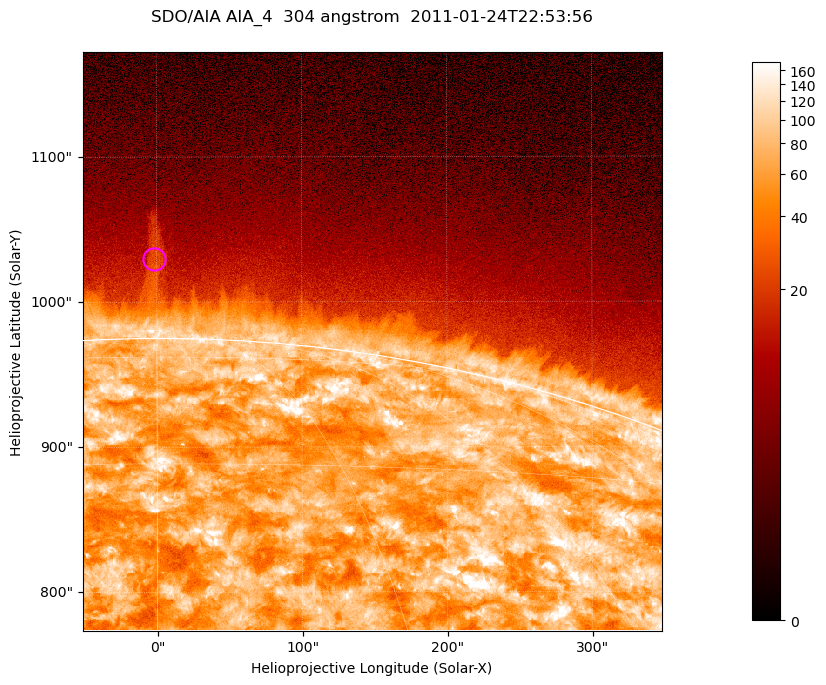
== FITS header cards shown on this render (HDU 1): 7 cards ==
TELESCOP= 'SDO/AIA '           / For AIA: SDO/AIA
INSTRUME= 'AIA_4   '           / For AIA: AIA_ATA1, AIA_ATA2, AIA_ATA3 or AIA_AT
WAVELNTH=                  304 / [angstrom] Wavelength
WAVEUNIT= 'angstrom'           / Wavelength unit: angstrom
DATE-OBS= '2011-01-24T22:53:56.128' / [ISO] Date when observation started; ISO 8
CTYPE1  = 'HPLN-TAN'           / CTYPE1; Typically HPLN
CTYPE2  = 'HPLT-TAN'           / CTYPE2; Typically HPLT

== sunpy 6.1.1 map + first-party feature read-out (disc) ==
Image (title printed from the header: SDO/AIA AIA_4  304 angstrom  2011-01-24T22:53:56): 665 x 665 px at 0.6 arcsec/px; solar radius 975 arcsec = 1625 px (partial field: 2.4% of the solar disc is inside the frame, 46% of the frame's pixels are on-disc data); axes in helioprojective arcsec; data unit not stated in the header (colour bar unlabelled)
Orientation: roll -0.132 deg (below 1 deg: not rotated)
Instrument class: DISC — disc imager (sunpy class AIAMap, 304 A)
Bright regions (active regions / flare kernels): reference = the on-disc median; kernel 5 px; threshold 5 sigma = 128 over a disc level ~70.6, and >= 1.15x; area >= 442 px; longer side >= 8 px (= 4.8 arcsec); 0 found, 0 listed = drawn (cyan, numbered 1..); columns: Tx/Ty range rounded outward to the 2 arcsec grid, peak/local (2 s.f.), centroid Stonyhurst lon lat
Off-limb structures (1.02-1.3 R_sun): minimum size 221 px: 4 found; the strongest spans PA ~0 deg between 1.03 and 1.09 R_sun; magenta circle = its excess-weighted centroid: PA ~0 deg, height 1.06 R_sun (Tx ~-2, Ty ~1030 arcsec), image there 1.9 x the reference